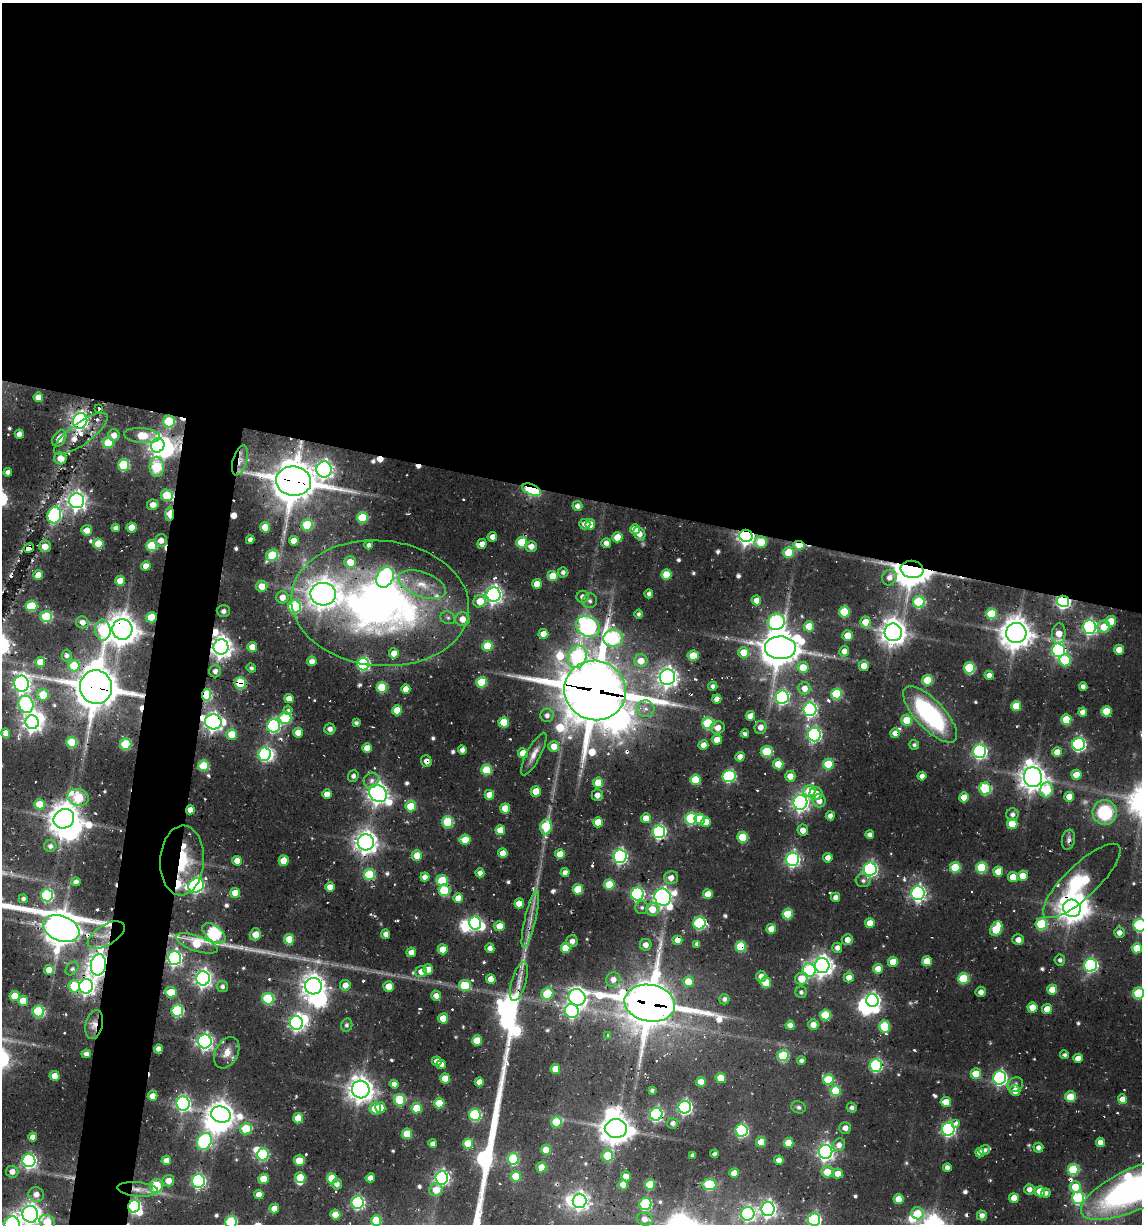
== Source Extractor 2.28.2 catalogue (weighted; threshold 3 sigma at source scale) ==
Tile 3 of 4 x 4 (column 3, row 1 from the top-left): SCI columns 2902-4041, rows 3666-4887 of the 5312 x 5049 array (HDU 1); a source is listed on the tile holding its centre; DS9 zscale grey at full resolution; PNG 1144 x 1226 px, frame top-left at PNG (2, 3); each listed source drawn as its Kron ellipse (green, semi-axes under 4 px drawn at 4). Shown black and unused: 44% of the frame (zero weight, under 2 of 3 exposures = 12% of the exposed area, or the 3 px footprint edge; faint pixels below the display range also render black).
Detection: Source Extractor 2.28.2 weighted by HDU 2 'WHT'; one run over the whole footprint, this tile lists its part. Background 0.0829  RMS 0.0095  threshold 0.0426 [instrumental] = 3 sigma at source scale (4.5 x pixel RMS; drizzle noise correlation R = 1.50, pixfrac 1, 0.05/0.05 arcsec/px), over >= 5 px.
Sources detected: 644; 9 too faint to see at this stretch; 19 inside a brighter object's white glare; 27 cosmic-ray / hot-pixel residue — neither listed nor drawn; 7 inside a brighter listed object's ellipse — not listed separately; of the other 582, all 500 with FLUX_AUTO >= 2.47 (the completeness limit of this list) listed and drawn (82 fainter detections not listed), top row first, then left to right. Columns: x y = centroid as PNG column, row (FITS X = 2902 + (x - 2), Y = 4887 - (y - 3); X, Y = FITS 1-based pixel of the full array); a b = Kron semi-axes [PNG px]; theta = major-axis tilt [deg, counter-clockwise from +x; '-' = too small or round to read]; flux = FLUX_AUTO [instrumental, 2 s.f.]
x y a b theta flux
38 397 5 4 - 11
98 408 4 3 - 3.8
80 421 8 7 - 370
169 422 6 5 - 72
19 434 4 4 - 6.9
81 434 32 11 36 24
114 435 6 6 - 7.3
142 435 18 7 -5 28
59 438 9 6 57 12
108 443 5 5 - 36
158 445 7 6 - 450
60 458 6 6 - 12
240 460 15 7 74 7.8
124 465 5 5 - 72
157 467 10 7 89 62
324 469 8 7 - 440
8 472 4 4 - 5.7
294 481 17 14 -9 3100
532 490 10 5 -23 100
167 495 6 5 - 40
77 501 7 7 - 490
153 505 6 5 - 7.5
577 506 5 5 - 4.8
169 514 7 4 88 32
54 515 8 6 75 180
362 518 5 5 - 49
585 524 6 5 - 5.7
590 524 5 5 - 13
307 525 5 5 - 53
132 527 5 5 - 14
265 527 5 5 - 20
116 528 4 4 - 4.8
635 529 5 5 - 15
87 530 5 5 - 12
639 534 7 5 -56 9.6
746 536 6 6 - 420
492 537 5 4 - 5.9
617 537 5 5 - 19
161 540 6 6 - 9.7
250 540 4 4 - 4.5
294 541 5 5 - 13
522 542 5 5 - 39
761 542 6 5 - 26
606 543 5 5 - 6.6
98 544 5 5 - 24
482 544 5 4 - 8.9
369 545 4 4 - 4.1
799 545 5 4 - 27
45 546 6 6 - 9.4
152 546 5 5 - 59
531 546 5 5 - 7.8
29 548 5 4 - 18
789 553 5 5 - 34
272 555 6 5 - 52
350 562 6 5 - 17
146 566 5 4 - 12
912 569 11 8 -9 1800
563 572 5 5 - 3.6
38 575 5 5 - 15
667 575 5 5 - 28
553 576 5 5 - 26
385 577 11 8 63 200
889 577 8 7 - 6
120 581 5 5 - 17
537 584 5 4 - 14
422 585 25 12 -20 22
262 586 6 5 - 13
323 594 13 11 -4 1200
649 594 4 4 - 2.7
494 595 7 7 - 410
282 597 6 6 - 9.3
582 597 6 6 - 5.3
756 600 5 5 - 8.2
480 601 6 6 - 17
590 601 7 7 - 3.3
1063 601 6 5 - 220
919 602 6 6 - 71
380 603 89 62 -5 530
32 606 6 5 - 45
294 607 6 6 - 90
223 611 6 6 - 3.2
844 612 5 5 - 35
639 614 4 4 - 2.6
991 614 5 5 - 36
46 617 5 5 - 68
151 617 5 5 - 34
448 618 7 6 - 2.7
462 619 7 7 - 10
1111 621 5 5 - 25
82 622 6 6 - 5.9
776 622 8 8 - 140
866 622 5 5 - 15
588 626 12 10 -30 340
809 626 5 5 - 18
1090 627 7 6 - 250
1104 627 6 6 - 18
122 629 10 10 - 1500
103 630 10 7 -85 65
893 632 9 8 - 1000
1016 633 10 10 - 1500
543 634 5 5 - 11
1059 634 10 6 85 15
848 635 5 5 - 18
613 638 9 8 - 120
487 646 5 5 - 30
221 647 8 7 - 740
252 647 5 5 - 12
780 648 15 11 -1 2600
1058 650 7 6 - 180
1119 650 5 5 - 11
844 651 5 5 - 6.3
744 652 5 5 - 17
394 653 5 5 - 11
67 656 6 5 - 2.9
693 656 6 5 - 26
577 657 11 9 69 110
1065 660 6 5 - 42
312 661 5 4 - 7.4
641 661 6 6 - 13
40 662 5 5 - 12
363 664 6 6 - 140
74 666 6 5 - 32
864 666 5 5 - 8.3
803 667 5 5 - 19
251 668 5 4 - 2.7
969 668 5 5 - 62
215 671 6 6 - 4.9
989 675 4 4 - 5.5
667 677 8 7 - 530
927 680 5 5 - 38
482 682 5 5 - 40
240 683 6 5 - 54
22 684 8 7 - 370
713 686 4 4 - 3.3
96 687 17 16 - 3200
382 687 5 5 - 47
1083 687 4 4 - 3.6
804 688 6 6 - 9.3
406 689 5 4 - 9.8
595 690 31 29 -22 5600
837 694 5 5 - 62
43 695 6 6 - 26
206 695 6 4 84 71
782 697 6 6 - 190
289 699 4 4 - 8.6
717 699 4 4 - 6.2
26 704 8 7 - 180
1016 706 5 5 - 29
646 709 9 8 - 6.2
810 709 7 6 - 220
288 710 4 4 - 3
397 710 5 5 - 20
1106 711 5 5 - 28
1083 712 4 4 - 7.3
930 714 36 14 -47 150
547 715 6 6 - 4.4
750 716 5 5 - 11
285 718 6 6 - 71
1066 719 5 5 - 29
907 720 5 5 - 20
32 722 7 6 - 510
213 722 8 7 - 470
504 722 5 5 - 24
356 723 4 4 - 2.8
708 723 6 5 - 78
274 726 7 6 - 150
761 727 6 6 - 6.9
718 728 7 6 - 7.1
330 729 5 5 - 3.8
6 733 5 4 - 9.5
298 733 5 5 - 11
895 733 5 4 - 8.1
232 734 5 5 - 25
745 734 4 3 - 2.8
814 735 6 6 - 200
717 740 5 5 - 13
72 742 5 5 - 51
126 744 6 5 - 52
1079 744 6 6 - 170
703 745 5 5 - 7.9
914 745 5 5 - 2.5
554 746 5 5 - 13
367 748 5 5 - 14
462 750 4 4 - 4
980 751 7 6 - 240
767 752 6 5 - 54
1057 752 5 5 - 10
523 753 5 5 - 17
264 754 7 6 - 150
534 754 24 7 62 8.4
740 757 4 4 - 6.7
426 761 6 5 - 4.6
778 764 5 5 - 24
828 764 5 5 - 35
204 766 5 5 - 42
487 770 5 5 - 42
1076 775 5 5 - 13
353 776 6 5 - 3
729 776 6 6 - 120
790 776 5 5 - 11
922 776 4 4 - 4.5
1033 777 10 9 - 1000
371 780 8 7 - 4.3
695 780 5 5 - 30
598 783 5 5 - 25
985 789 6 6 - 77
1046 790 7 6 - 50
536 791 5 5 - 16
809 791 6 5 - 23
378 793 10 8 -42 610
327 794 5 4 - 9.6
816 794 6 6 - 11
489 795 5 4 - 11
597 795 6 5 - 5.8
78 797 11 8 -16 72
964 797 5 5 - 14
1069 797 5 4 - 12
819 801 6 6 - 7.9
800 802 7 7 - 400
40 804 5 5 - 24
411 806 5 5 - 28
505 809 5 5 - 24
190 810 4 4 - 8.7
1105 812 12 12 - 56
1012 814 6 6 - 3.9
830 816 4 4 - 4.3
646 818 5 5 - 12
691 818 6 6 - 100
64 819 11 9 34 1500
700 819 5 5 - 15
448 822 5 5 - 56
598 822 5 5 - 19
706 822 5 5 - 12
1012 824 5 5 - 25
546 827 8 5 83 53
500 830 5 5 - 16
803 830 5 5 - 6.7
659 832 6 6 - 200
870 835 4 4 - 4.8
743 837 5 5 - 36
465 840 5 5 - 22
1068 840 10 6 79 3.4
366 842 8 8 - 780
50 846 6 6 - 4.1
503 853 5 4 - 13
560 854 5 5 - 13
417 856 5 5 - 16
620 856 7 6 - 220
828 858 5 4 - 6.8
792 859 7 6 - 240
182 860 35 22 86 79
237 861 5 5 - 11
284 861 5 5 - 18
955 867 5 5 - 40
982 868 5 5 - 59
870 869 6 6 - 230
998 871 5 5 - 18
565 872 4 4 - 5.2
480 873 4 4 - 5.4
370 875 5 5 - 58
1023 876 5 5 - 15
425 877 4 4 - 7.8
1013 877 5 5 - 14
671 878 7 6 - 7.6
442 880 6 5 - 45
863 881 7 6 - 3.4
1082 881 51 16 44 92
76 882 4 4 - 4.2
609 884 5 5 - 28
196 885 8 7 - 240
330 887 5 4 - 11
578 889 5 5 - 31
444 890 6 5 - 58
235 893 5 5 - 15
918 893 7 6 - 300
637 894 6 6 - 150
708 894 5 5 - 14
47 895 6 6 - 110
663 897 9 8 - 440
836 897 4 4 - 5.3
458 898 5 5 - 13
23 899 4 4 - 2.8
519 903 5 4 - 9.4
642 908 6 6 - 3.1
1072 908 9 8 - 1000
652 909 7 6 - 16
788 914 5 5 - 34
530 919 29 5 77 11
475 923 6 6 - 130
699 923 6 6 - 110
870 923 5 5 - 15
1041 924 6 5 - 70
1140 925 6 6 - 110
500 926 5 5 - 18
61 929 19 12 -22 2000
771 929 5 5 - 15
996 929 8 5 61 46
214 933 13 7 -37 170
1119 933 5 5 - 5.9
255 934 6 5 - 12
386 934 5 4 - 5.3
106 935 21 10 30 14
289 939 5 5 - 23
677 940 5 4 - 7.6
847 940 5 5 - 7
1018 940 6 5 - 5.7
572 941 5 5 - 4.7
197 943 22 7 -19 41
697 944 4 4 - 3.2
646 945 6 6 - 5.8
741 946 5 5 - 50
490 948 5 4 - 5.8
566 948 5 5 - 23
837 948 5 5 - 5.8
1137 948 5 5 - 20
443 949 5 5 - 17
411 952 5 4 - 8.1
174 958 7 6 - 290
1060 960 5 5 - 3.3
927 961 5 5 - 20
893 962 5 5 - 22
98 965 10 7 81 760
1090 965 6 6 - 180
822 966 7 7 - 680
72 969 7 5 50 2.5
428 969 5 5 - 9.4
878 969 5 5 - 12
49 970 5 5 - 12
809 970 7 6 - 89
421 972 6 5 - 9.7
761 976 5 5 - 7.6
849 977 5 5 - 8
203 978 7 7 - 420
964 978 5 5 - 52
491 979 5 4 - 11
801 979 6 6 - 20
613 980 7 7 - 7.5
519 981 20 7 74 10
688 982 5 5 - 20
766 983 5 5 - 25
345 985 5 5 - 9.1
465 985 6 5 - 42
74 986 6 6 - 39
86 986 7 7 - 370
222 986 5 5 - 3.5
313 986 8 8 - 840
389 986 5 5 - 13
1052 990 5 5 - 17
171 992 6 5 - 24
801 992 6 5 - 3.2
981 992 5 5 - 4.6
1139 993 5 5 - 60
547 994 6 5 - 36
15 996 5 5 - 22
436 996 5 5 - 6.9
577 997 9 8 - 440
268 999 6 5 - 79
724 999 5 5 - 3.5
23 1001 5 5 - 14
872 1001 6 6 - 230
650 1003 25 18 -10 3900
1032 1007 5 5 - 16
1047 1009 5 5 - 13
38 1011 6 5 - 75
177 1011 6 6 - 100
572 1011 7 7 - 180
825 1015 5 5 - 44
443 1018 5 5 - 21
296 1023 7 6 - 300
94 1025 15 8 77 9.3
347 1025 7 5 76 2.6
790 1025 4 4 - 7
813 1025 5 5 - 9.8
884 1026 6 5 - 48
608 1035 4 3 - 2.5
205 1041 7 7 - 330
477 1041 5 5 - 24
158 1049 4 4 - 4.8
227 1053 17 11 61 11
86 1054 4 4 - 4.6
1064 1055 4 4 - 2.6
783 1056 5 5 - 65
1078 1058 5 4 - 8.5
437 1061 5 4 - 5.6
801 1061 4 4 - 3.4
441 1064 4 4 - 6.2
876 1065 6 6 - 130
555 1069 5 5 - 18
976 1074 5 5 - 20
55 1076 5 5 - 15
721 1078 5 5 - 20
1000 1078 6 6 - 200
445 1079 5 5 - 17
828 1080 5 5 - 37
479 1082 4 4 - 9
701 1082 5 5 - 16
394 1084 4 4 - 5
1015 1084 8 6 32 4.5
361 1089 9 8 - 990
652 1090 4 4 - 2.7
836 1091 5 5 - 34
1015 1091 5 5 - 11
153 1096 5 5 - 10
1070 1097 5 5 - 20
1122 1099 5 4 - 13
400 1100 6 5 - 51
946 1102 5 5 - 13
439 1103 5 5 - 23
183 1104 7 6 - 250
685 1107 6 6 - 240
799 1107 7 6 - 2.5
380 1108 5 5 - 17
417 1108 5 5 - 29
852 1108 5 4 - 2.8
375 1109 6 6 - 16
656 1114 6 6 - 220
221 1115 10 8 -18 1000
475 1115 6 6 - 100
298 1118 5 5 - 20
556 1122 5 5 - 31
673 1123 5 5 - 4.1
956 1123 4 4 - 4.3
845 1128 6 6 - 5.5
246 1129 6 5 - 41
616 1129 11 9 -1 1400
948 1129 6 6 - 210
742 1130 6 6 - 120
407 1134 5 5 - 31
33 1137 4 4 - 5.8
204 1141 9 7 58 160
761 1142 5 5 - 16
1100 1142 4 4 - 7
468 1143 5 5 - 25
788 1143 5 5 - 18
433 1144 4 4 - 5.8
839 1145 7 5 44 6.5
1038 1148 5 5 - 4
546 1150 5 5 - 18
985 1150 5 4 - 3.1
826 1152 7 6 - 390
980 1153 5 4 - 6
263 1154 6 5 - 80
714 1154 4 3 - 2.6
693 1155 4 4 - 3.2
608 1156 5 5 - 35
513 1159 5 5 - 66
166 1160 5 4 - 8.3
779 1160 5 4 - 5.8
29 1161 6 6 - 210
299 1161 5 5 - 23
541 1167 5 5 - 11
947 1168 4 4 - 5.3
1073 1169 5 5 - 60
12 1172 6 6 - 7.2
827 1172 6 5 - 19
734 1173 5 5 - 11
838 1174 5 5 - 11
516 1176 5 5 - 29
626 1176 5 5 - 11
300 1177 5 5 - 22
332 1178 5 5 - 30
370 1178 5 4 - 5.2
442 1178 6 6 - 250
263 1179 5 5 - 19
168 1181 6 6 - 10
198 1181 6 6 - 190
337 1184 5 5 - 4.5
650 1184 5 5 - 25
709 1184 7 5 -3 74
623 1185 5 5 - 15
156 1186 7 6 - 56
1075 1187 6 5 - 21
138 1189 20 7 -5 7.9
1029 1189 5 5 - 5.3
1134 1189 57 21 25 370
436 1190 7 6 - 14
1040 1191 5 5 - 19
1046 1193 4 4 - 3.8
36 1194 8 7 - 7.5
259 1194 4 4 - 11
1014 1198 5 5 - 12
1078 1198 6 6 - 100
898 1199 5 5 - 13
579 1201 7 7 - 430
358 1202 6 6 - 150
646 1204 6 6 - 78
134 1206 6 6 - 130
274 1209 5 4 - 10
768 1209 7 6 - 330
917 1213 6 6 - 26
30 1214 8 8 - 700
335 1214 5 5 - 15
748 1214 7 6 - 230
982 1215 5 5 - 5.8
645 1219 8 6 -10 7.4
376 1220 5 5 - 32
814 1220 6 6 - 140
47 1222 8 6 -30 29
231 1222 6 6 - 94
12 1224 8 7 - 350
Overlapping masked pixels (flux is a lower limit): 47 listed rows (the first 20) at x y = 80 421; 169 422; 240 460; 294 481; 532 490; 167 495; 169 514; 54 515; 746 536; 799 545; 29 548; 912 569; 1063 601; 380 603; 151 617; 122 629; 103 630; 221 647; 240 683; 22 684
Isophote crosses this tile's border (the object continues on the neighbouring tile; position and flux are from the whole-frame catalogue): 10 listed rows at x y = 1140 925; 61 929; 1139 993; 1134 1189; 30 1214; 376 1220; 814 1220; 47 1222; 231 1222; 12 1224